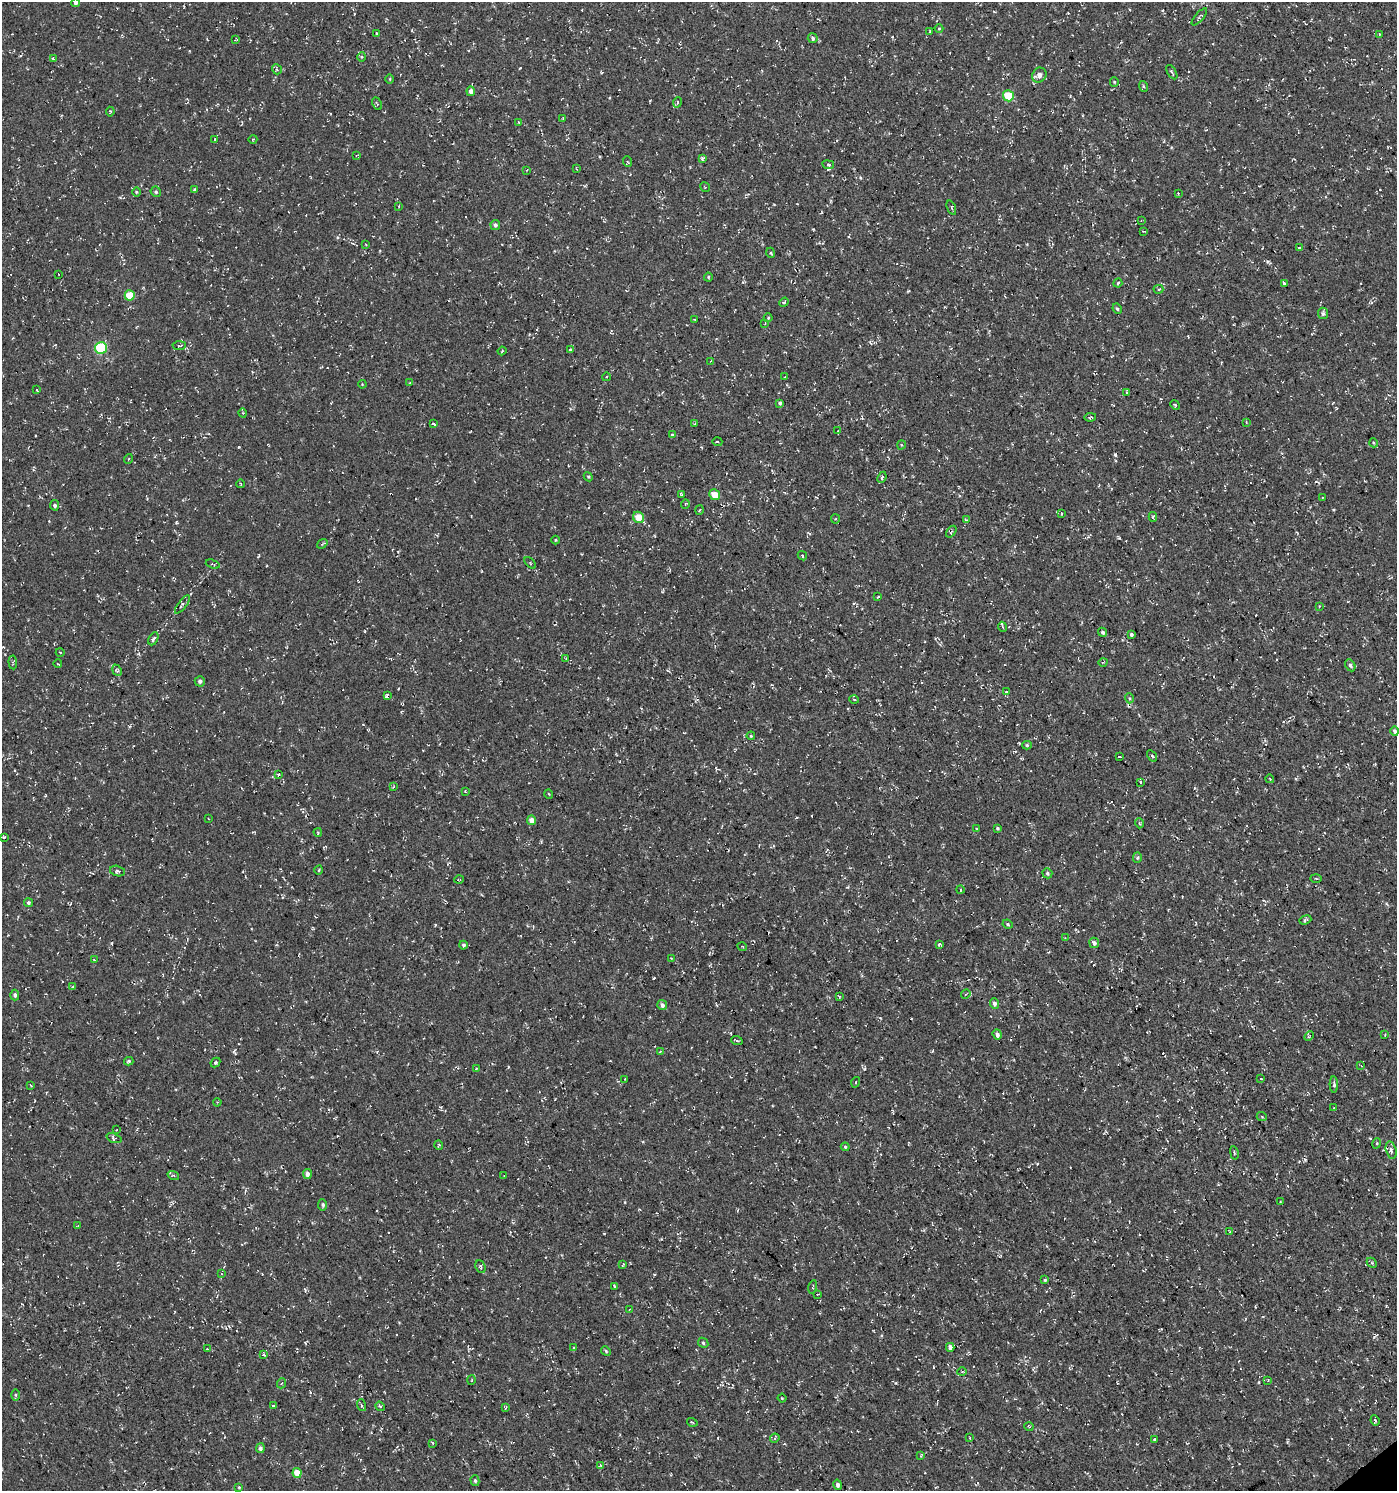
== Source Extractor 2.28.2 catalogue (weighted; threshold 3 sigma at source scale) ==
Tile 6 of 4 x 4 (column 2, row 2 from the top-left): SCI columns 1586-2980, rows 2981-4469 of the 5896 x 5960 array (HDU 1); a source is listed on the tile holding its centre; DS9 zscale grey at full resolution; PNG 1399 x 1493 px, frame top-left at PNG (2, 2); each listed source drawn as its Kron ellipse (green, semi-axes under 4 px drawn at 4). Shown black and unused: <1% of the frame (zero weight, under 3 of 4 exposures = <1% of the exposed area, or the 3 px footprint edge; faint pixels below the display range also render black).
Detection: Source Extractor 2.28.2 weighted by HDU 2 'WHT'; one run over the whole footprint, this tile lists its part. Background 4.60e-05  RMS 0.005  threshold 0.0224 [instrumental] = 3 sigma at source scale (4.5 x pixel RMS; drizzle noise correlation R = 1.50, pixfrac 1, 0.0396/0.0396 arcsec/px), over >= 5 px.
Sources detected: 253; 23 cosmic-ray / hot-pixel residue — neither listed nor drawn; the other 230 listed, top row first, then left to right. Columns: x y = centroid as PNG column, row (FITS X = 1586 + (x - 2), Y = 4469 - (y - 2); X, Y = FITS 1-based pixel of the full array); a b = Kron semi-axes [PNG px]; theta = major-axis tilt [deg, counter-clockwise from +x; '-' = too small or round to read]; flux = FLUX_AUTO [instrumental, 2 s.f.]
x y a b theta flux
76 3 4 4 - 1.9
1199 17 10 4 49 0.86
939 29 4 3 - 0.53
930 31 3 2 - 0.34
377 33 4 3 - 0.42
1379 34 4 3 - 0.34
813 38 5 5 - 1
236 40 3 2 - 0.51
361 57 5 3 - 0.49
53 59 4 3 - 0.48
277 69 5 4 - 0.74
1172 72 8 3 -58 0.66
1039 75 8 7 - 2.9
390 79 5 3 - 0.43
1114 82 5 4 - 0.55
1143 86 5 3 - 0.56
471 91 5 4 - 2.4
1008 96 5 5 - 18
678 102 5 3 - 0.52
377 104 7 3 -64 0.44
110 112 5 3 - 0.5
563 119 4 2 - 0.37
518 122 4 3 - 0.52
253 139 4 3 - 0.34
214 140 3 3 - 2.9
356 155 4 3 - 0.49
702 158 3 3 - 3.4
628 162 5 3 - 0.42
828 165 6 3 -9 0.61
577 169 4 2 - 0.38
527 170 3 2 - 0.29
705 187 5 3 - 0.4
195 190 4 4 - 0.82
136 192 4 3 - 0.43
156 192 5 5 - 0.82
1178 193 3 3 - 0.56
399 206 3 2 - 0.33
951 208 7 2 -69 0.62
1141 221 4 3 - 0.35
495 225 5 4 - 1.3
1143 231 3 2 - 0.31
366 245 3 3 - 0.4
1299 247 3 3 - 6
771 253 5 3 - 0.46
58 274 2 2 - 0.24
708 277 4 4 - 0.53
1118 283 4 3 - 0.61
1284 283 4 3 - 4
1158 289 5 4 - 0.7
130 295 5 5 - 11
784 302 5 4 - 0.76
1117 309 5 4 - 0.82
1323 313 6 5 - 1.2
768 318 4 4 - 0.52
695 320 4 2 - 0.36
765 323 3 2 - 0.38
179 346 7 3 3 0.63
101 348 6 6 - 32
570 350 4 4 - 0.58
502 351 4 3 - 0.5
711 361 3 3 - 0.39
785 376 3 2 - 0.28
606 377 4 3 - 0.38
410 383 4 2 - 0.6
362 384 4 3 - 0.37
37 390 4 2 - 0.39
1127 392 4 3 - 0.52
780 403 4 3 - 0.81
1175 405 5 4 - 0.89
243 413 5 3 - 0.39
1090 417 6 3 10 0.74
1246 422 4 3 - 0.37
434 423 4 3 - 2
695 423 4 2 - 0.35
837 431 3 2 - 0.5
672 435 4 4 - 0.71
717 442 5 3 - 0.51
1374 443 5 3 - 0.44
901 445 4 3 - 0.39
128 459 5 3 - 0.43
588 477 5 4 - 0.59
882 477 6 4 66 0.73
241 484 4 2 - 0.38
681 494 4 3 - 0.6
715 495 5 5 - 6.9
1322 498 3 2 - 0.28
685 504 5 3 - 0.44
55 505 5 4 - 1.2
700 510 5 3 - 0.55
1061 514 4 2 - 0.3
639 517 6 5 - 8.4
1153 517 5 4 - 0.76
835 519 4 4 - 0.56
967 520 3 3 - 1.1
951 532 7 3 53 0.7
555 540 4 3 - 0.43
322 544 5 3 - 0.5
802 556 5 3 - 0.43
530 563 7 3 -46 0.46
213 564 7 3 -19 0.54
878 597 4 3 - 0.45
182 605 11 4 53 1
1319 606 3 3 - 0.39
1002 627 5 3 - 0.57
1103 632 5 4 - 0.97
1131 634 3 3 - 1
153 639 7 4 62 1.5
60 652 4 3 - 0.42
566 659 4 2 - 0.39
13 662 7 3 -85 0.56
1103 662 4 3 - 0.36
58 664 4 2 - 0.38
1350 665 6 4 -62 1.3
117 670 6 4 -67 0.67
200 681 5 5 - 1.3
1007 692 3 3 - 0.46
387 696 3 3 - 20
1129 698 5 3 - 0.59
854 699 4 3 - 0.42
1395 731 5 4 - 1.4
751 736 4 4 - 0.61
1027 745 5 4 - 0.75
1120 756 3 2 - 1.4
1152 756 6 4 -58 0.82
278 774 3 3 - 0.92
1270 779 4 3 - 0.5
1141 782 3 3 - 3.6
393 787 4 3 - 0.42
465 791 3 3 - 0.4
549 794 4 3 - 0.35
208 818 3 2 - 0.31
531 820 5 4 - 3.2
1139 823 5 3 - 0.55
998 828 4 3 - 0.65
976 829 4 2 - 0.37
318 832 4 3 - 0.54
4 837 4 3 - 0.81
1137 857 5 4 - 0.75
319 870 4 3 - 0.41
117 871 8 5 -14 0.92
1047 873 5 4 - 1
1316 878 6 4 -2 0.68
459 880 5 3 - 0.44
960 890 4 2 - 0.43
28 903 4 4 - 0.96
1305 920 6 4 21 0.81
1008 924 5 4 - 0.78
1065 938 3 3 - 0.4
1094 943 5 5 - 1.6
940 944 4 3 - 1.6
463 945 4 4 - 1.3
742 946 5 3 - 0.52
671 958 2 2 - 0.27
94 960 3 3 - 5
73 987 4 3 - 0.54
966 994 5 2 - 0.4
15 995 5 4 - 1.2
839 997 4 2 - 0.49
994 1004 5 4 - 1.7
662 1005 5 5 - 1.9
997 1034 5 4 - 2.2
1385 1035 4 3 - 0.49
1309 1036 6 3 46 0.5
737 1041 6 3 -20 0.54
660 1052 3 3 - 0.59
129 1061 5 3 - 0.73
215 1063 5 3 - 0.71
1361 1066 4 2 - 0.34
476 1069 3 2 - 0.44
625 1079 2 2 - 0.29
1261 1079 4 2 - 0.29
856 1082 5 3 - 0.48
1334 1084 8 4 -88 0.96
31 1085 3 3 - 0.53
217 1102 4 3 - 0.46
1334 1108 4 3 - 0.44
1262 1117 5 3 - 0.49
116 1130 3 2 - 0.3
114 1138 8 4 -20 0.9
1377 1143 5 3 - 0.45
438 1145 5 3 - 0.5
845 1147 4 4 - 0.61
1391 1150 9 5 -76 1.3
1234 1153 7 3 -79 0.51
307 1174 5 4 - 2.5
173 1175 6 3 -18 0.64
504 1176 3 3 - 0.32
1280 1202 4 2 - 0.44
323 1205 5 4 - 1
77 1226 3 2 - 0.32
1229 1231 3 2 - 0.35
1372 1263 6 4 -46 0.56
623 1264 4 2 - 0.57
480 1267 6 4 -66 0.86
221 1274 4 3 - 0.47
1045 1280 4 4 - 0.59
614 1286 4 3 - 1.3
813 1287 7 2 77 0.43
818 1294 3 2 - 0.3
629 1310 4 3 - 0.42
703 1343 5 4 - 0.77
950 1347 4 4 - 2.8
574 1348 4 3 - 0.53
207 1349 3 2 - 0.33
606 1351 5 4 - 0.65
263 1355 3 3 - 1.3
962 1372 5 3 - 0.43
472 1380 5 3 - 0.48
1268 1380 3 3 - 0.34
282 1383 5 3 - 0.58
15 1395 6 4 -89 0.65
782 1398 4 3 - 0.38
361 1405 6 4 -71 0.66
273 1406 3 2 - 0.47
380 1406 5 4 - 0.62
505 1408 4 3 - 0.5
1375 1420 5 3 - 0.67
692 1422 5 3 - 0.48
1029 1427 4 3 - 0.38
775 1438 5 4 - 0.66
970 1438 4 2 - 0.37
1155 1439 3 2 - 0.6
433 1443 3 3 - 0.78
260 1448 5 4 - 1.2
920 1456 3 2 - 0.41
600 1465 4 4 - 0.46
297 1473 5 4 - 8.8
475 1481 5 4 - 0.76
838 1485 5 4 - 1.5
239 1487 4 4 - 0.47
Overlapping masked pixels (flux is a lower limit): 1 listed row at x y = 387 696
Isophote crosses this tile's border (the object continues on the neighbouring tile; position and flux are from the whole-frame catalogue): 1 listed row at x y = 76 3
Unlisted compact peaks at least as high as the median listed source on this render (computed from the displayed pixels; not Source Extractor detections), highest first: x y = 1119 538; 1374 1337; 895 1383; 520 68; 908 291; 176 522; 813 229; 860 178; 1267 261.